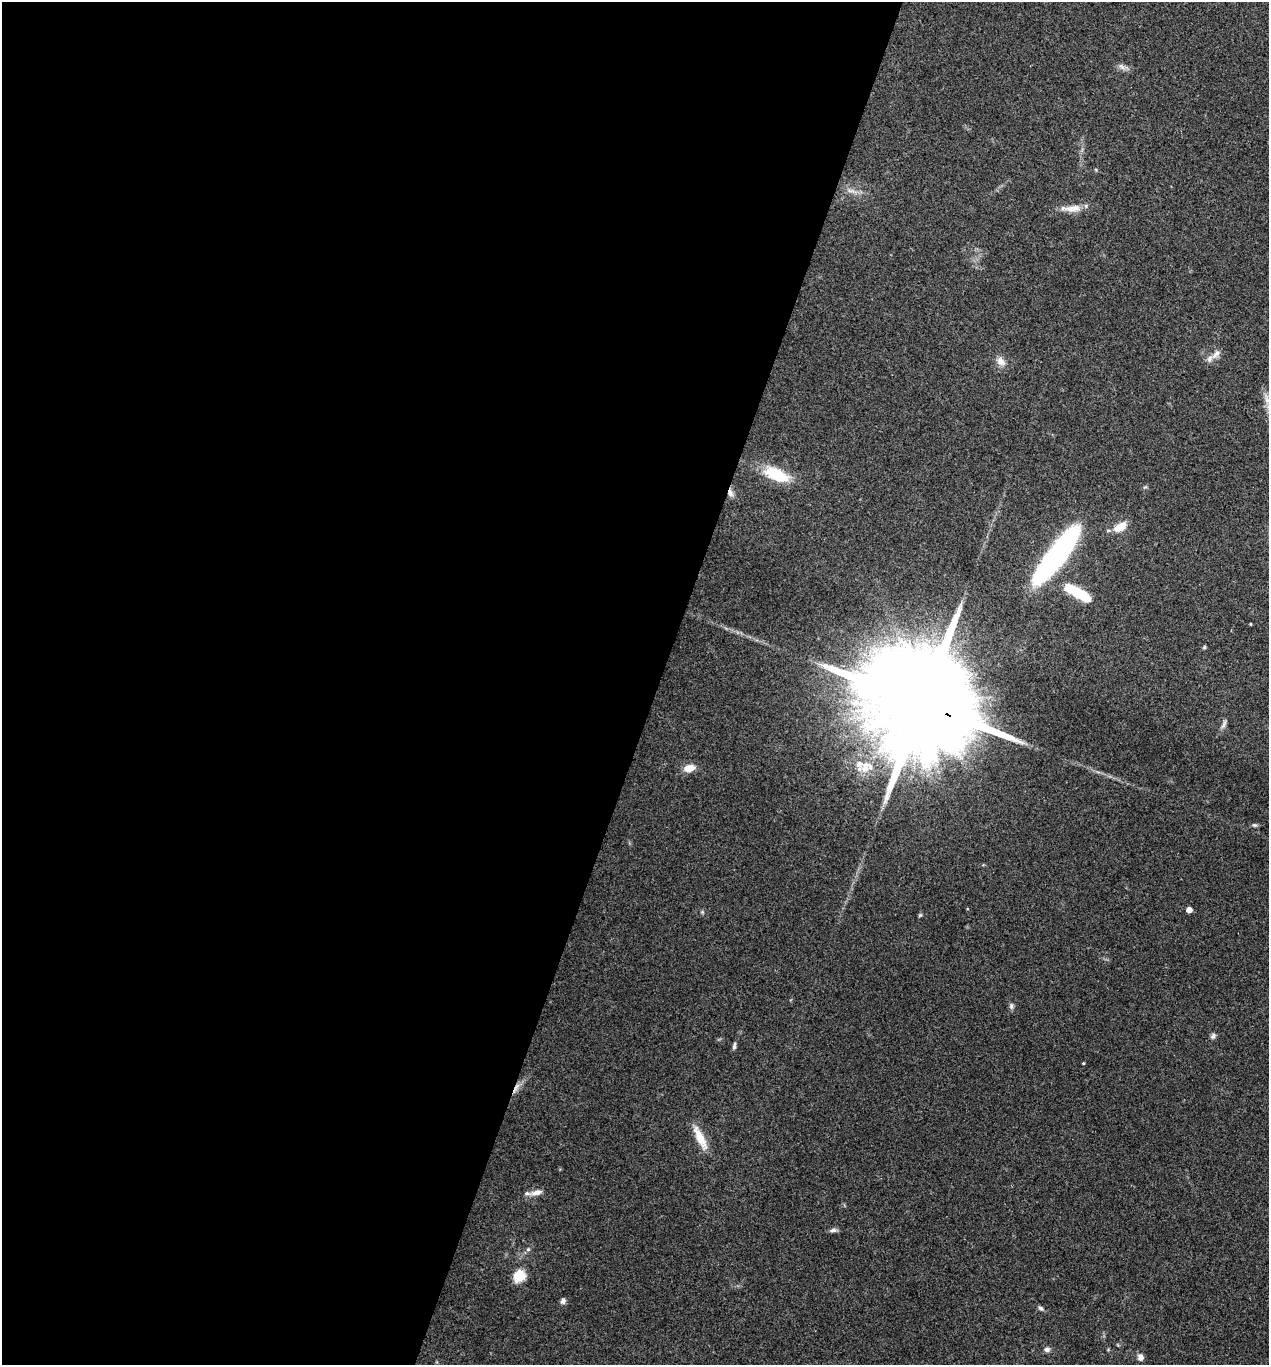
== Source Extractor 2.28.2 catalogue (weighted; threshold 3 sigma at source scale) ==
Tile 5 of 4 x 4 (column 1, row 2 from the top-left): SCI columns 137-1403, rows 2732-4094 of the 5470 x 5459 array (HDU 1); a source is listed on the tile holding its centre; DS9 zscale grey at full resolution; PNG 1271 x 1367 px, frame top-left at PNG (2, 2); no overlay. Shown black and unused: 52% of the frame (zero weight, under 3 of 4 exposures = <1% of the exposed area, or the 3 px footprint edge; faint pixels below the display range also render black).
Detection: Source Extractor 2.28.2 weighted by HDU 2 'WHT'; one run over the whole footprint, this tile lists its part. Background 0.0608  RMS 0.0055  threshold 0.0247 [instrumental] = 3 sigma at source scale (4.5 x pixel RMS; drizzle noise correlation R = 1.50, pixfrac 1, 0.05/0.05 arcsec/px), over >= 5 px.
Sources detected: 37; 1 inside a brighter object's white glare — not listed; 2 inside a brighter listed object's ellipse — not listed separately; the other 34 listed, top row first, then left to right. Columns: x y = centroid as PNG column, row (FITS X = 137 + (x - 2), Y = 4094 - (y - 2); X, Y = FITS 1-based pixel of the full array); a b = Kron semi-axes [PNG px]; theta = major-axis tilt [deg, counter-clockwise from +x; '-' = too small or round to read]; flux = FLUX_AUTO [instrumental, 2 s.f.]
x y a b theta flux
1122 67 12 6 -42 2.3
851 191 13 4 -5 2.4
1072 208 23 9 5 6.6
1216 353 15 7 48 3.2
1001 361 14 9 -46 4
1267 399 15 6 -77 3.8
776 475 27 13 -24 23
730 493 10 7 -74 2.5
1120 527 16 9 34 7.9
1057 555 64 15 52 130
1079 594 31 10 -32 21
1250 624 3 2 - 0.43
1204 647 5 4 - 0.77
920 703 44 23 -23 28000
1224 724 14 5 67 1.9
865 767 21 12 43 9.6
689 768 13 8 13 6.1
1254 825 7 5 -18 0.94
1189 910 5 4 - 4.5
920 915 6 4 44 0.67
1011 1006 9 5 90 1.4
1213 1036 9 6 53 1.4
734 1046 9 4 82 1.4
1083 1063 3 2 - 0.49
516 1088 19 4 61 3.2
700 1138 33 9 -64 10
536 1192 18 7 14 4.1
833 1230 9 6 2 1.6
528 1249 5 5 - 0.96
519 1276 15 12 51 9.6
563 1301 7 6 - 1.7
1041 1308 7 5 -39 1.2
1047 1349 8 6 9 1.8
1140 1357 7 6 - 2.9
Overlapping masked pixels (flux is a lower limit): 3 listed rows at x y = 730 493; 920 703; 516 1088